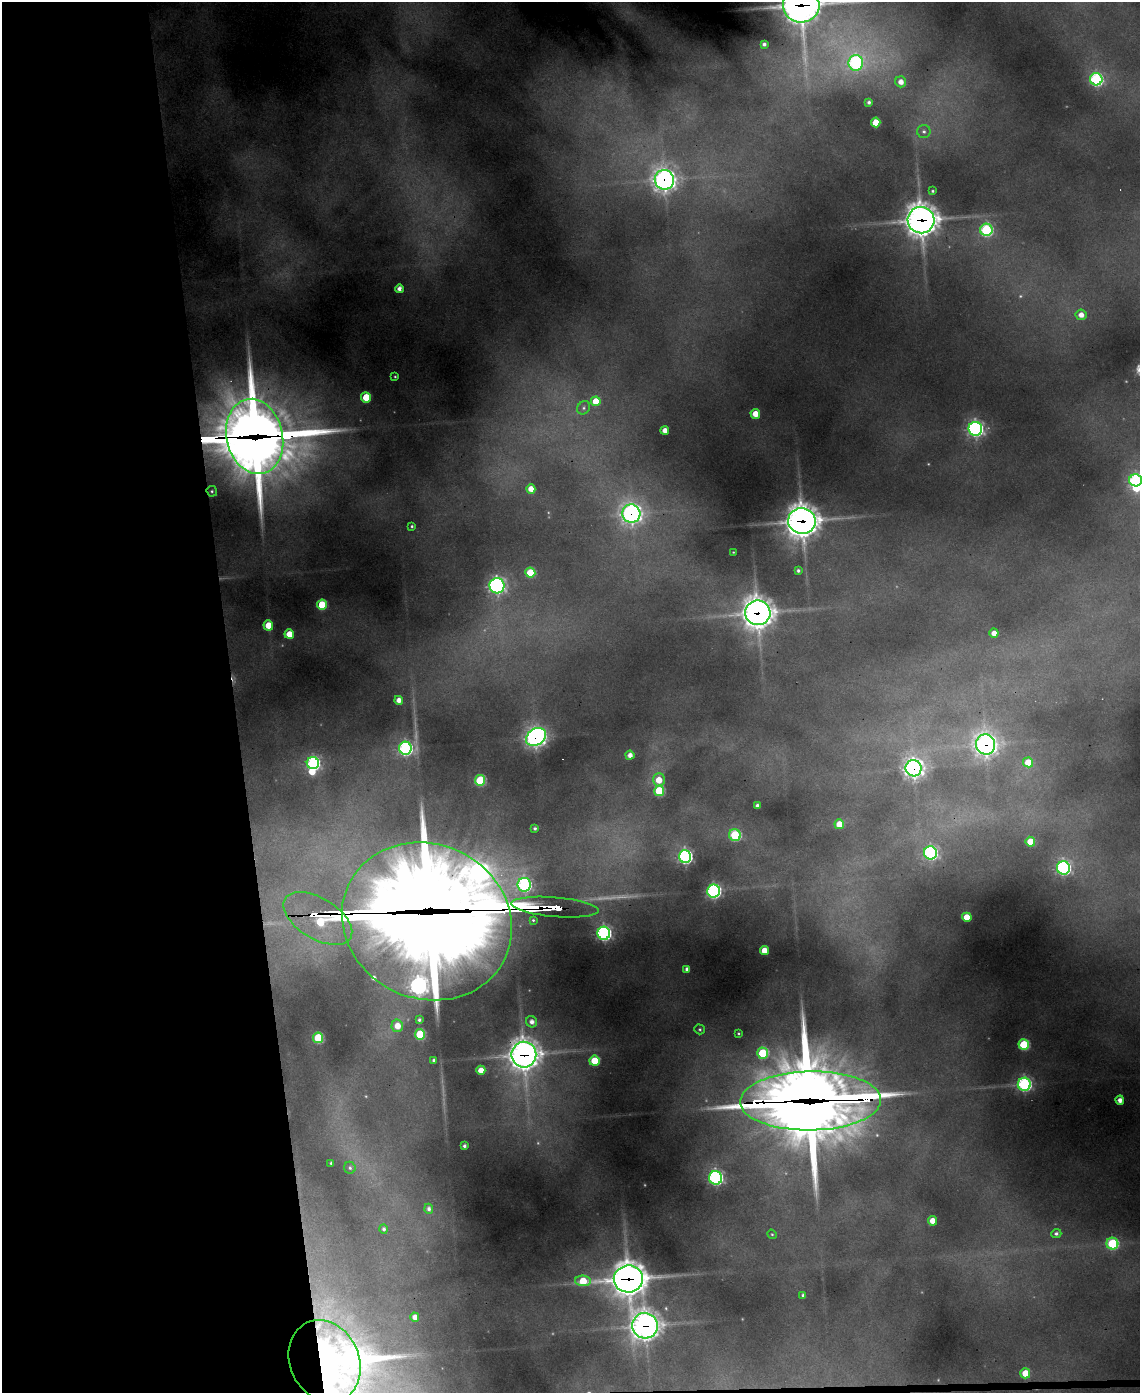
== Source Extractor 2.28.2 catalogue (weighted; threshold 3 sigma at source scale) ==
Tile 5 of 4 x 3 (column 1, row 2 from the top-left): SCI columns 1-1138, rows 1624-3014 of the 4554 x 4534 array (HDU 1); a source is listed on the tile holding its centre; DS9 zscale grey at full resolution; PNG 1142 x 1395 px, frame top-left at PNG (2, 2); each listed source drawn as its Kron ellipse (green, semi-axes under 4 px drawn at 4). Shown black and unused: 21% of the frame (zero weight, under 3 of 4 exposures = <1% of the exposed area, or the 3 px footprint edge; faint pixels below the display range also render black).
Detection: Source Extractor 2.28.2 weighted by HDU 2 'WHT'; one run over the whole footprint, this tile lists its part. Background 0.73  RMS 0.023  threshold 0.104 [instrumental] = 3 sigma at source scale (4.5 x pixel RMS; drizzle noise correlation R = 1.50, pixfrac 1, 0.05/0.05 arcsec/px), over >= 5 px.
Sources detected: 116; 3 too faint to see at this stretch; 4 inside a brighter object's white glare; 1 cosmic-ray / hot-pixel residue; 3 long thin detections or spike segments (spike, bleed or trail) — neither listed nor drawn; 6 inside a brighter listed object's ellipse — not listed separately; the other 99 listed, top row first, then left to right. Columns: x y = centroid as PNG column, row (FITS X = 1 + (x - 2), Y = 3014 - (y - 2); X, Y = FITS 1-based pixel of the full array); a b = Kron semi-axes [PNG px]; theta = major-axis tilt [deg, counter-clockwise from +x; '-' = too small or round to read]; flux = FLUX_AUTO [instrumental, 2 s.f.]
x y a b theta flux
801 5 18 17 - 3700
764 44 4 4 - 6.7
856 63 7 7 - 390
1096 79 6 6 - 400
901 82 5 5 - 19
869 102 4 3 - 5.4
876 122 5 4 - 50
924 131 6 6 - 7.4
664 180 10 9 - 1300
933 191 4 3 - 3.3
921 220 13 13 - 2900
986 230 6 6 - 300
399 289 4 4 - 14
1081 315 5 5 - 19
395 377 3 3 - 2.3
366 397 5 5 - 80
596 401 5 5 - 49
584 408 7 6 - 6.6
755 414 5 4 - 33
975 429 7 6 - 740
665 430 4 4 - 20
255 436 38 28 -77 9300
1136 480 6 6 - 430
531 489 5 4 - 26
212 491 5 5 - 4.2
631 514 9 9 - 910
802 521 14 13 - 2900
412 526 3 3 - 3
733 552 3 2 - 1.5
798 571 3 3 - 5
530 573 5 5 - 98
497 586 7 7 - 700
322 605 5 5 - 110
758 613 12 12 - 2600
268 625 5 5 - 48
994 633 4 4 - 19
289 634 5 4 - 40
399 700 4 4 - 15
536 737 11 8 36 1100
986 744 10 9 - 1200
405 748 6 6 - 490
630 755 4 4 - 14
1028 762 5 5 - 52
313 763 6 6 - 460
914 768 8 8 - 1200
480 780 5 5 - 170
659 780 6 6 - 38
659 791 5 5 - 150
758 806 4 4 - 9.9
839 824 5 5 - 34
535 828 4 3 - 4.9
735 835 6 5 - 190
1030 842 5 5 - 57
930 853 6 6 - 420
685 857 6 6 - 630
1063 868 6 6 - 580
524 885 7 6 - 440
714 891 6 6 - 560
555 907 44 9 -5 1200
967 917 5 4 - 47
318 918 38 20 -31 470
533 920 3 3 - 2.4
427 921 86 77 -25 23000
604 933 6 6 - 580
764 950 4 4 - 36
687 969 4 4 - 9.6
419 1020 3 3 - 4.7
532 1022 6 5 - 13
397 1026 6 5 - 30
700 1029 5 5 - 3.6
739 1033 3 3 - 2.7
420 1034 5 5 - 130
318 1038 5 5 - 150
1024 1045 5 5 - 160
763 1053 5 5 - 150
524 1055 13 12 - 2700
434 1060 3 3 - 4.6
594 1061 5 5 - 81
481 1070 4 4 - 29
1024 1084 6 6 - 480
1120 1100 4 4 - 11
811 1101 70 29 1 26000
464 1146 3 3 - 5.6
331 1163 3 3 - 3.1
350 1168 6 5 - 5.2
716 1178 7 6 - 500
429 1209 5 4 - 7.6
932 1221 4 4 - 29
384 1229 4 4 - 5.7
772 1234 5 4 - 2.7
1056 1234 5 4 - 5.6
1112 1244 6 6 - 240
628 1279 15 13 7 3500
583 1281 8 5 -3 84
803 1295 4 3 - 4.6
415 1317 4 4 - 18
645 1326 13 12 - 2100
325 1361 42 34 -65 1200
1025 1373 5 5 - 59
Overlapping masked pixels (flux is a lower limit): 18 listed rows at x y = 801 5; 664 180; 921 220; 255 436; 631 514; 802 521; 758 613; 536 737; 986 744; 914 768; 555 907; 318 918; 427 921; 524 1055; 811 1101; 628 1279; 645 1326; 325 1361
Isophote crosses this tile's border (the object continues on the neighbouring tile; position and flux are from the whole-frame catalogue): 3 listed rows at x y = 801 5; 1136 480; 325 1361